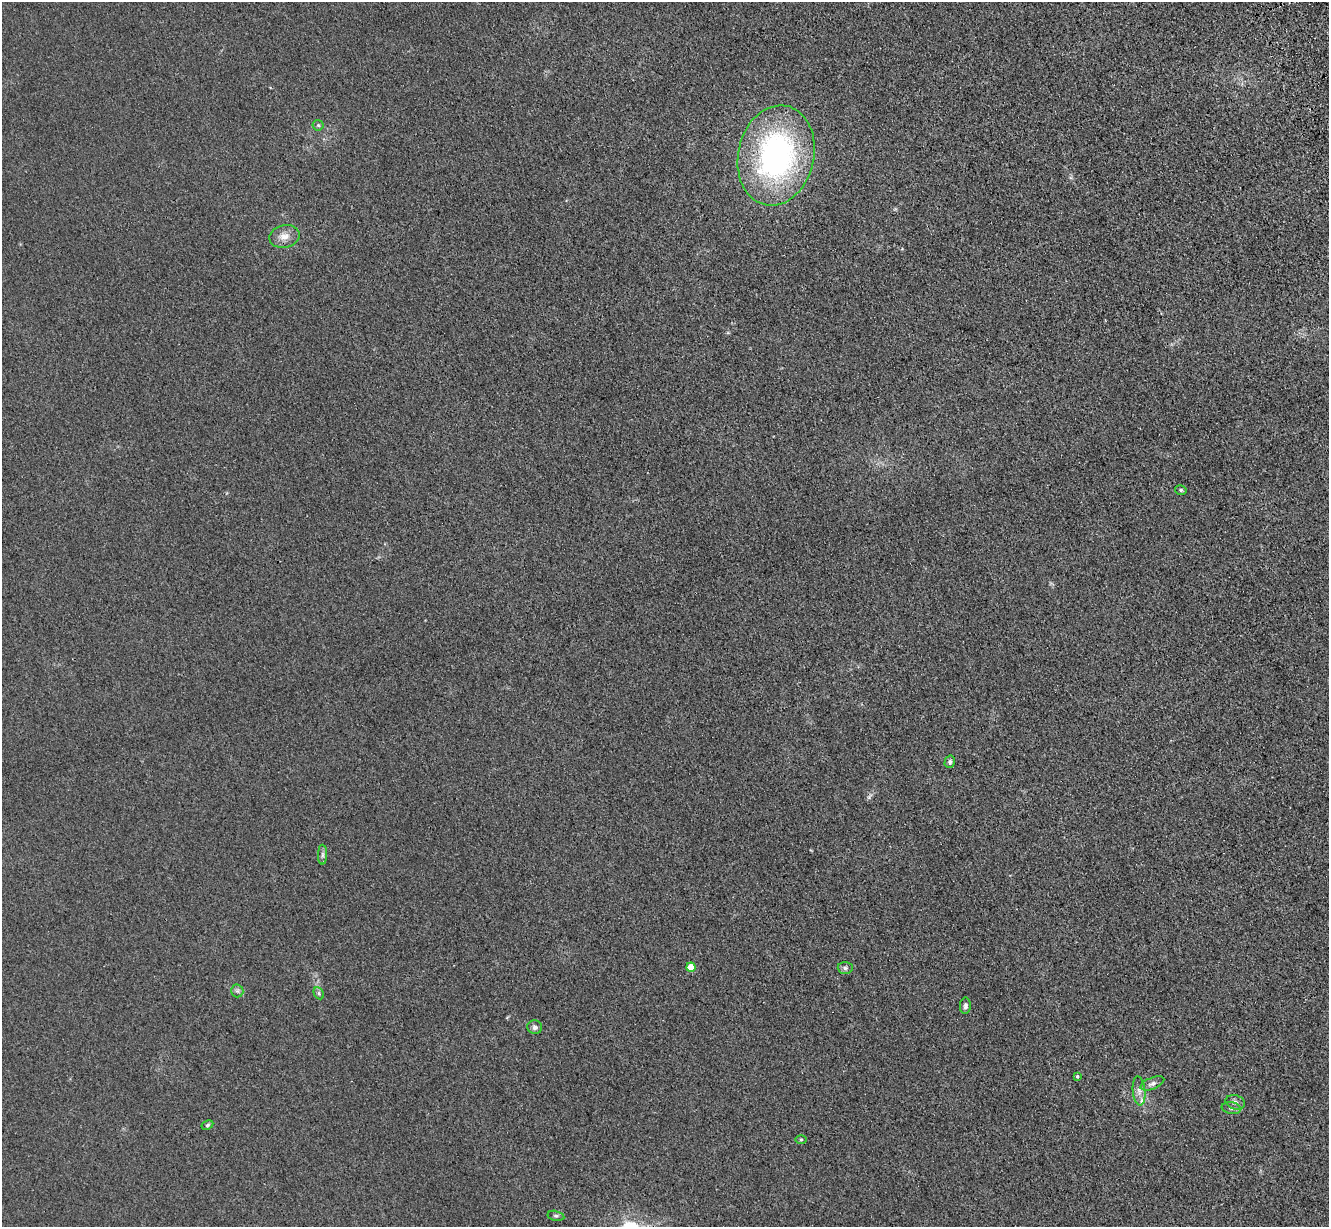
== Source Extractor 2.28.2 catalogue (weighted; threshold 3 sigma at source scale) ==
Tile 10 of 4 x 4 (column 2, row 3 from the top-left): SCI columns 1442-2768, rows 1423-2647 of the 5535 x 5417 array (HDU 1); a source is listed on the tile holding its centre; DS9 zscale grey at full resolution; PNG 1331 x 1229 px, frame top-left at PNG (2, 2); each listed source drawn as its Kron ellipse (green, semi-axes under 4 px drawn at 4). Shown black and unused: <1% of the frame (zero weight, under 3 of 4 exposures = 6% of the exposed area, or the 3 px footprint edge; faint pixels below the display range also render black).
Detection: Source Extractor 2.28.2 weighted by HDU 2 'WHT'; one run over the whole footprint, this tile lists its part. Background 0.0347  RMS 0.0061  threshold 0.0274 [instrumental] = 3 sigma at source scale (4.5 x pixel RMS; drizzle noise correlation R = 1.50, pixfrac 1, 0.05/0.05 arcsec/px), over >= 5 px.
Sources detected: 21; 1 inside a brighter listed object's ellipse — not listed separately; the other 20 listed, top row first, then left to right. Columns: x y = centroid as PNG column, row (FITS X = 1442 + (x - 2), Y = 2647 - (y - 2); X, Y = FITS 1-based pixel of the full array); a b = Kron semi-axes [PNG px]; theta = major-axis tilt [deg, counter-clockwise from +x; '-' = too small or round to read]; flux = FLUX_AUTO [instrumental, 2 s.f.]
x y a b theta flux
318 125 5 5 - 0.91
776 155 51 38 77 160
284 236 15 11 12 5.7
1181 490 6 4 -15 0.88
950 762 6 5 - 1.4
323 855 10 4 90 1.6
691 967 5 4 - 12
845 968 7 6 - 1.5
237 991 6 6 - 1.5
319 993 6 4 -62 1.1
965 1006 8 5 88 1.7
535 1027 7 7 - 2.3
1077 1076 4 4 - 0.77
1152 1083 12 6 22 2.4
1139 1091 14 6 -84 3.2
1235 1102 10 7 -18 2.6
1231 1108 9 6 -9 1.8
207 1125 6 4 28 0.97
801 1139 6 4 0 0.75
556 1216 8 5 -12 1.3